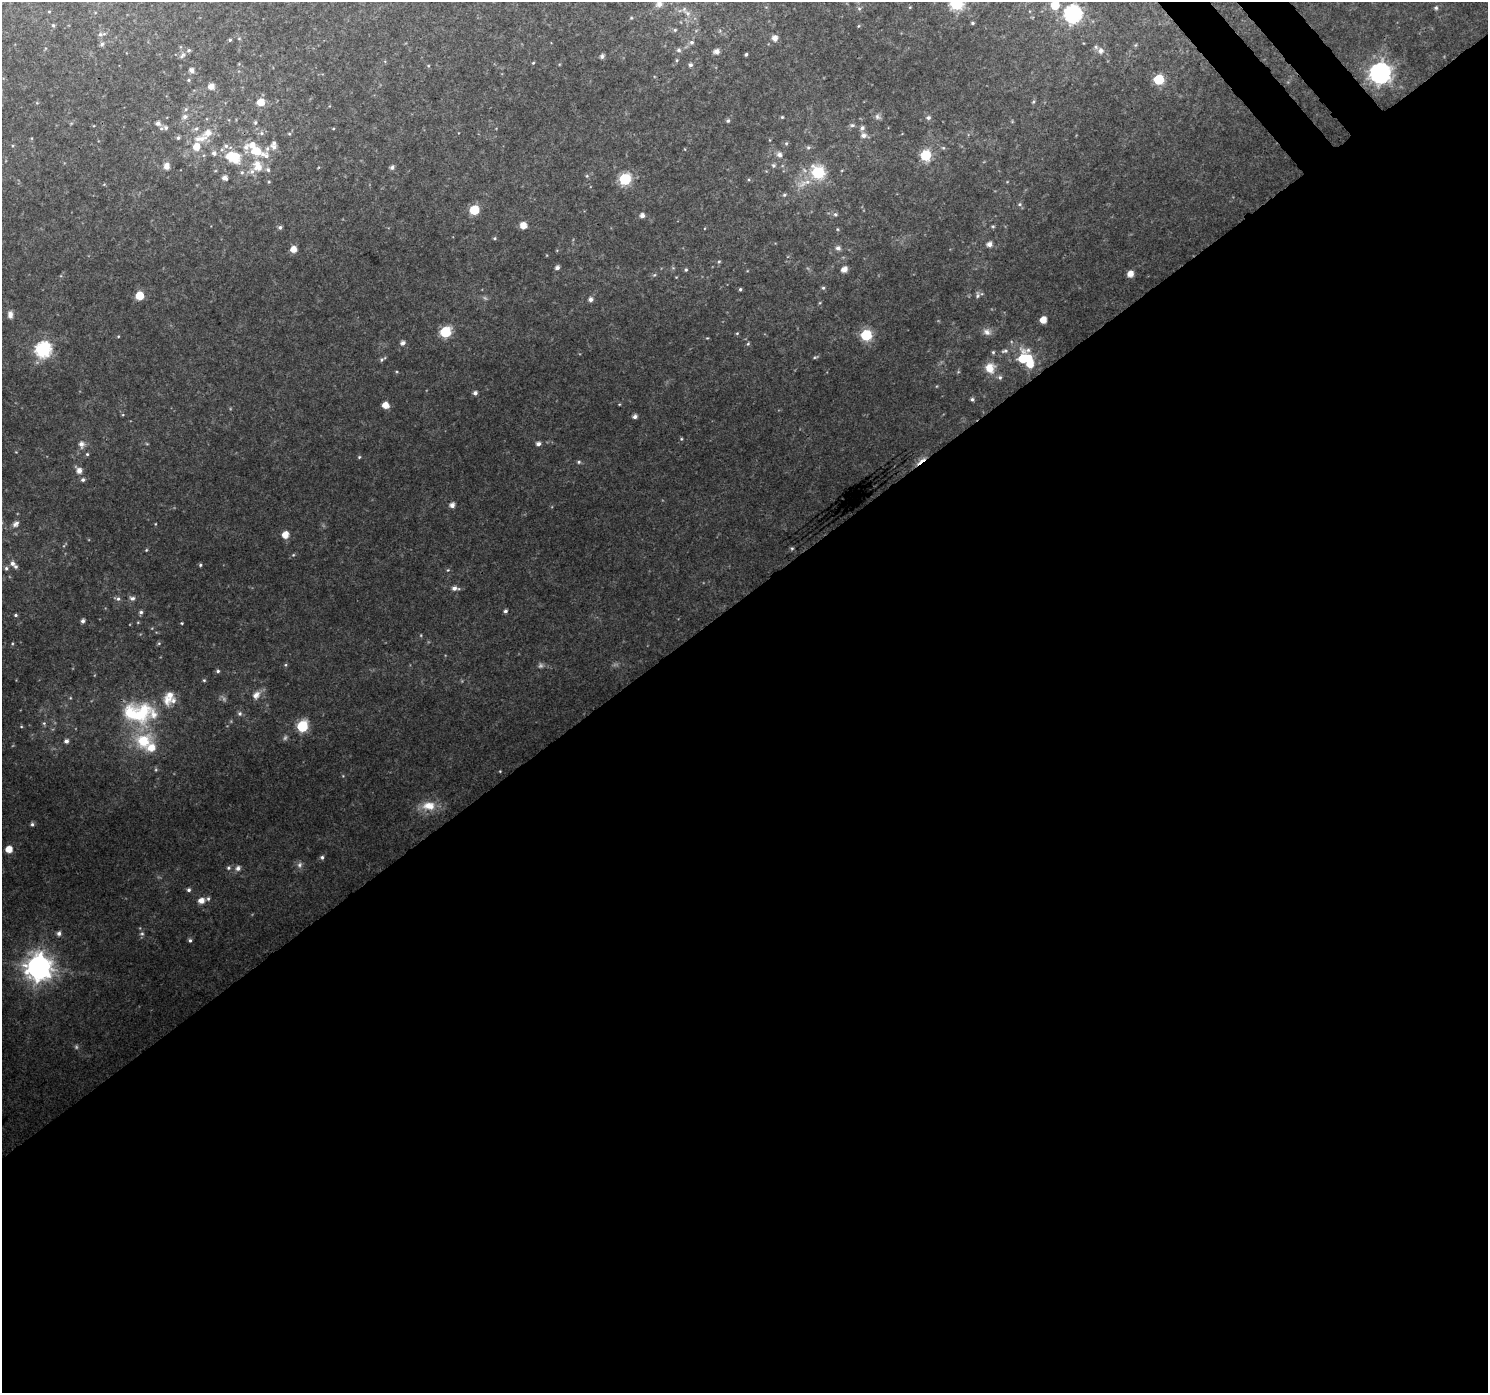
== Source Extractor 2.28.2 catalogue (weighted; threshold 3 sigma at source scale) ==
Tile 15 of 4 x 4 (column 3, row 4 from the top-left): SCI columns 3018-4503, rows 175-1565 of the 6040 x 5978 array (HDU 1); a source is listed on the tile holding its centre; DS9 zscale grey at full resolution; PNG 1490 x 1395 px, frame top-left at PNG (2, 2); no overlay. Shown black and unused: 58% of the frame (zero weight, under 3 of 4 exposures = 5% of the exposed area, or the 3 px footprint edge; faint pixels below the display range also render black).
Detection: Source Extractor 2.28.2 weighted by HDU 2 'WHT'; one run over the whole footprint, this tile lists its part. Background 0.0414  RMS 0.0039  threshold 0.0175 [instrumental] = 3 sigma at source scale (4.5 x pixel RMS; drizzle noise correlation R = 1.50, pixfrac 1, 0.0396/0.0396 arcsec/px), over >= 5 px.
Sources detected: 201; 7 too faint to see at this stretch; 2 inside a brighter object's white glare — not listed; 16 inside a brighter listed object's ellipse — not listed separately; the other 176 listed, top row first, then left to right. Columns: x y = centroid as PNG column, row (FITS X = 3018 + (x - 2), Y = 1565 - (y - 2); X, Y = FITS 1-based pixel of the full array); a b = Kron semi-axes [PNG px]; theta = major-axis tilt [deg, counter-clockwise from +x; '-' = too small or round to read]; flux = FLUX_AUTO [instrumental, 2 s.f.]
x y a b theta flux
659 4 8 7 - 2.4
957 4 7 6 - 52
1055 5 6 6 - 9.2
910 7 5 3 - 0.33
859 8 6 4 -1 0.66
1436 8 5 4 - 0.64
49 11 4 3 - 0.32
687 13 12 7 -41 2.2
1073 14 7 7 - 120
631 18 5 3 - 0.36
972 23 4 3 - 0.58
53 25 5 4 - 0.52
858 26 5 3 - 0.38
675 30 5 4 - 0.54
100 34 7 7 - 1.1
775 38 6 5 - 2.6
230 40 4 4 - 0.58
691 42 6 6 - 1
102 44 7 6 - 0.91
679 50 7 5 -1 1
716 51 6 5 - 2
1101 51 9 8 - 1.8
746 54 3 3 - 0.62
182 55 10 5 44 1.1
602 56 5 4 - 1.2
677 60 5 4 - 0.47
533 63 4 4 - 0.39
690 65 5 5 - 0.91
191 70 6 6 - 1.6
1380 73 8 8 - 260
1159 79 6 6 - 25
188 80 5 4 - 0.57
211 87 6 6 - 3
261 102 6 6 - 5.8
1033 102 6 4 58 0.55
186 109 6 5 - 0.72
185 117 7 7 - 1.5
782 117 4 4 - 0.44
877 117 9 7 -36 1.2
928 118 6 5 - 1
728 121 5 5 - 0.74
255 122 6 5 - 0.71
158 123 7 6 - 1.7
852 125 7 5 2 0.88
166 128 7 6 - 1.2
196 128 7 6 - 0.96
333 128 4 3 - 0.32
862 128 7 5 52 1.2
262 133 6 6 - 0.96
289 134 6 4 -1 0.48
864 135 8 7 - 1.8
178 138 5 4 - 0.78
201 138 22 9 13 4.8
786 143 6 5 - 0.6
226 146 6 6 - 1.1
196 147 7 6 - 5.1
274 147 8 8 - 1.8
808 147 6 5 - 0.72
256 151 12 9 -5 7.8
214 153 7 6 - 1.2
779 154 8 7 - 1.8
926 155 6 6 - 27
231 156 17 11 13 10
257 163 12 10 50 4.5
773 165 6 6 - 0.86
167 166 9 7 -84 2.3
392 167 6 5 - 1.2
268 170 7 6 - 1.1
242 172 6 5 - 0.82
818 172 7 7 - 49
587 176 5 4 - 0.51
225 178 6 5 - 1.9
625 179 6 6 - 43
269 182 5 3 - 0.39
803 184 18 7 35 3.8
784 195 5 5 - 0.69
1020 204 5 5 - 0.65
474 210 6 6 - 17
835 214 6 6 - 0.82
642 215 5 4 - 1.8
523 225 6 6 - 4
993 226 5 4 - 0.52
280 227 5 5 - 0.92
837 229 5 3 - 0.39
494 238 5 4 - 0.48
989 244 5 5 - 2.2
838 248 6 6 - 1.4
293 249 6 5 - 3.8
719 261 5 5 - 0.53
557 267 5 4 - 1.3
844 269 6 5 - 2.7
686 270 4 4 - 0.6
1130 274 5 5 - 3.5
654 275 6 4 42 0.53
823 288 5 4 - 0.64
740 289 4 3 - 0.58
978 295 10 5 -88 0.97
139 296 6 5 - 10
590 299 5 5 - 1.4
10 315 9 6 -89 1.9
1043 320 5 5 - 4.7
445 332 6 6 - 31
987 332 12 8 -24 2.1
737 333 5 4 - 0.43
866 335 6 6 - 31
707 338 4 3 - 0.3
403 343 6 5 - 1.3
748 344 5 4 - 0.54
43 350 7 7 - 89
1005 351 10 6 16 1.3
993 352 5 4 - 0.57
815 357 8 4 23 0.58
1022 359 10 6 89 11
381 360 6 5 - 0.75
990 368 13 11 89 5.4
1000 377 6 6 - 0.89
475 393 4 4 - 1.3
972 399 5 4 - 0.82
385 405 6 5 - 4.1
635 416 5 4 - 1.3
681 439 4 4 - 0.46
81 444 8 7 - 2
538 444 5 5 - 1.4
87 454 4 4 - 0.52
359 457 5 4 - 0.49
921 461 18 4 38 3.8
579 462 6 4 23 0.61
79 470 8 6 -56 2.6
83 480 5 5 - 0.88
452 505 5 5 - 2
16 524 10 7 41 1.6
155 524 4 2 - 0.28
285 535 6 5 - 4.6
792 548 5 4 - 0.52
146 550 5 3 - 0.38
293 555 5 4 - 0.47
12 563 8 7 - 1.7
200 565 4 4 - 0.56
6 568 6 5 - 0.83
448 570 5 4 - 0.43
454 588 7 6 - 1.7
132 598 8 6 0 1.2
118 599 7 5 -15 1
505 611 4 4 - 0.89
141 612 5 5 - 0.9
15 615 5 4 - 0.56
83 621 5 4 - 1.2
182 623 3 3 - 0.37
159 643 5 4 - 0.52
286 665 5 4 - 0.48
218 671 5 5 - 0.72
204 680 5 4 - 0.48
170 695 12 9 16 3.2
256 695 11 8 45 2.7
138 713 41 27 -1 30
240 713 6 6 - 0.9
44 723 5 5 - 0.63
302 726 6 6 - 33
21 727 5 3 - 0.39
66 741 5 5 - 1.4
143 741 23 20 23 16
500 771 3 3 - 0.29
429 806 20 12 0 7
32 824 6 4 -81 0.78
9 849 5 5 - 5.1
322 857 6 5 - 0.91
299 865 9 7 70 1.4
228 868 6 6 - 0.8
238 868 6 6 - 1.6
189 890 5 5 - 0.88
208 899 6 5 - 0.73
201 901 7 6 - 2.9
59 933 6 5 - 1.3
142 934 7 5 6 0.75
190 940 5 5 - 0.8
39 967 9 9 - 500
Overlapping masked pixels (flux is a lower limit): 1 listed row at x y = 921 461
Isophote crosses this tile's border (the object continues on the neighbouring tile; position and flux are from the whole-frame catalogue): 2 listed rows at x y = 957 4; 1055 5